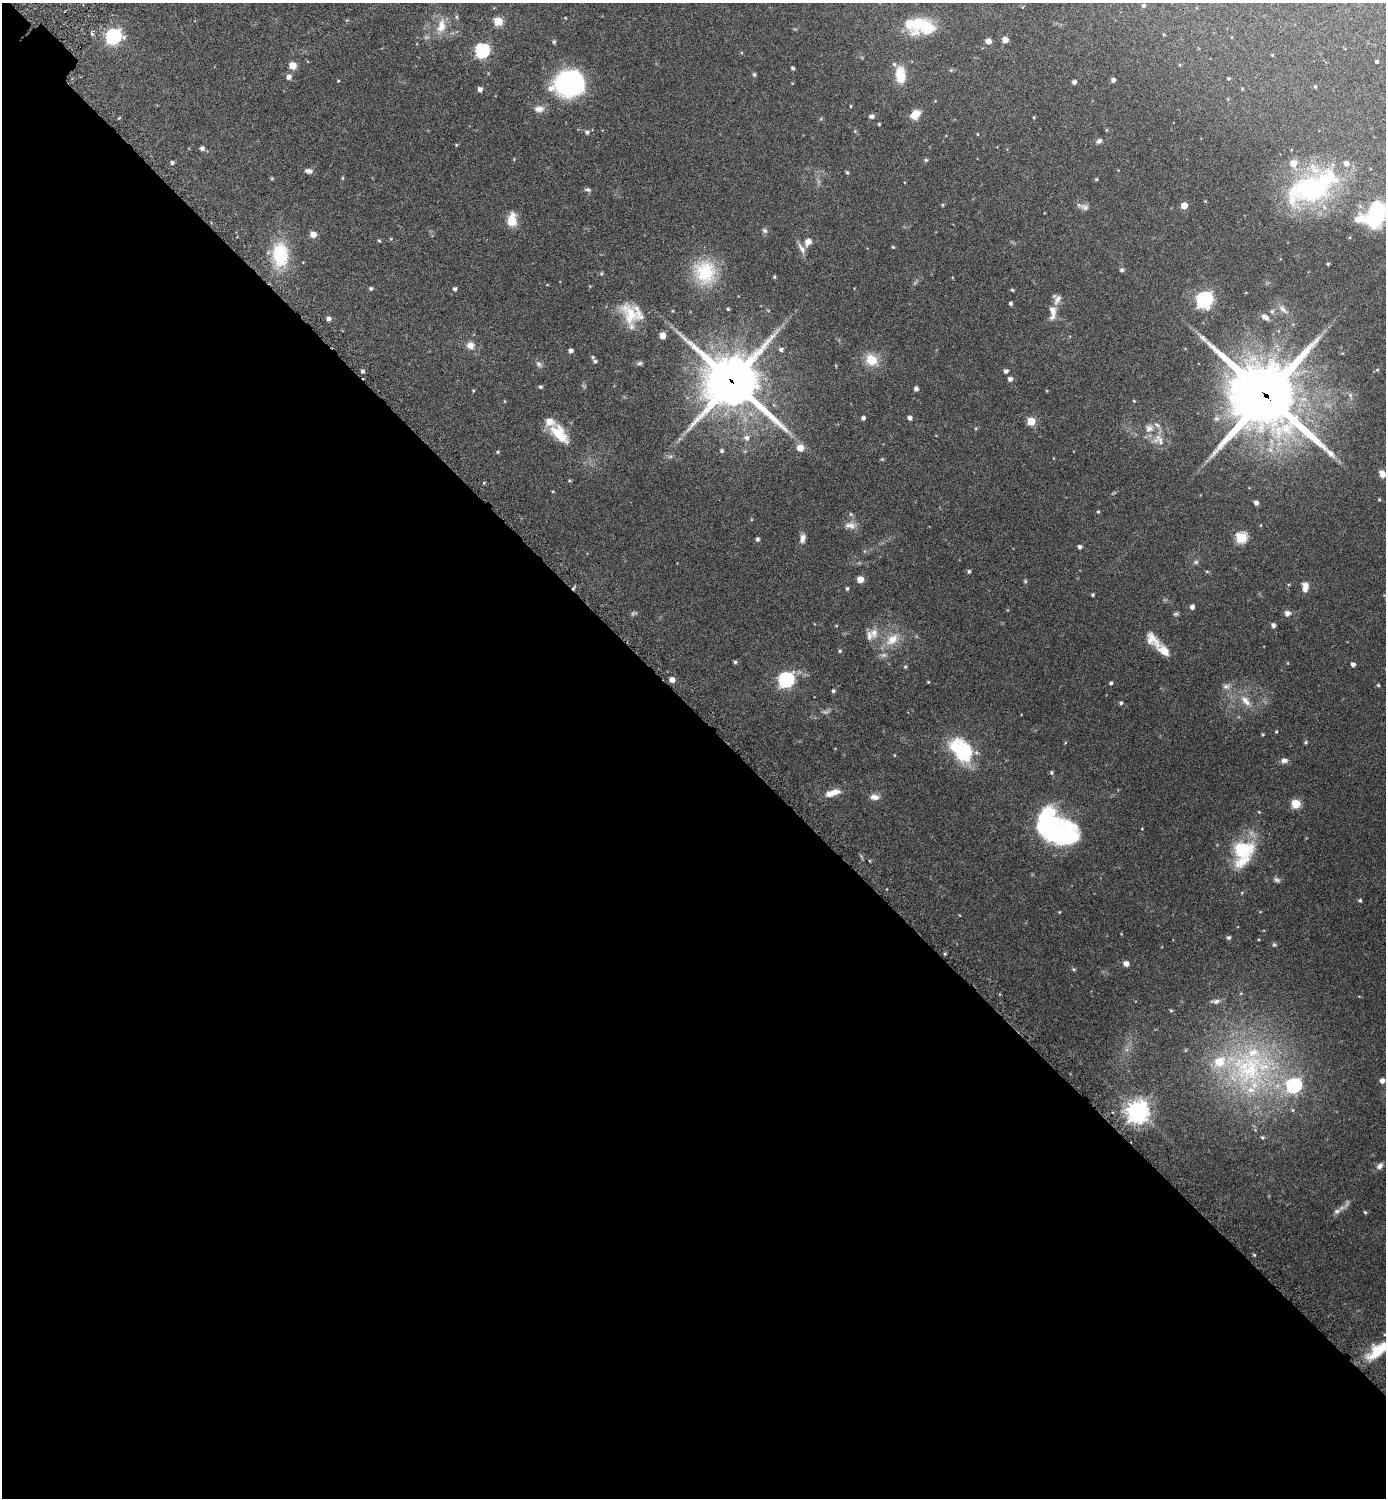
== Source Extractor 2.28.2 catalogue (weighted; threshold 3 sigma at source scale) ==
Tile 14 of 4 x 4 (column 2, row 4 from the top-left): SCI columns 1711-3094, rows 29-1524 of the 6046 x 6043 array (HDU 1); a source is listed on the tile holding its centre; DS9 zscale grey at full resolution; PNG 1388 x 1500 px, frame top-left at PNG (2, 3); no overlay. Shown black and unused: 53% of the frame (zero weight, under 3 of 6 exposures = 1% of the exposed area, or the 3 px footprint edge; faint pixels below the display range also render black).
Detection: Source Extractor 2.28.2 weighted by HDU 2 'WHT'; one run over the whole footprint, this tile lists its part. Background 0.075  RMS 0.0036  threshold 0.0146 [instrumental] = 3 sigma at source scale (4.09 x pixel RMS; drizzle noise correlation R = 1.36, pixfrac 0.8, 0.05/0.05 arcsec/px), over >= 5 px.
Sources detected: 204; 5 too faint to see at this stretch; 2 inside a brighter object's white glare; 1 cosmic-ray / hot-pixel residue — not listed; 18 inside a brighter listed object's ellipse — not listed separately; the other 178 listed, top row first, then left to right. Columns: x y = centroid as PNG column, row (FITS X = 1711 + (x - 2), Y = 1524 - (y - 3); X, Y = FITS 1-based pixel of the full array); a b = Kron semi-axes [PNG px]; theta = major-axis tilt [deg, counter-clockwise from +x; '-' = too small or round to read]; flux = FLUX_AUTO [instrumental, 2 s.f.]
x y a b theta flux
1144 6 4 4 - 0.53
498 21 5 5 - 12
441 26 19 11 76 4
924 26 29 20 -4 12
113 36 7 6 - 68
1005 40 5 5 - 2.7
988 41 5 5 - 1.9
554 42 4 4 - 0.45
482 50 6 6 - 51
1272 55 4 3 - 0.23
1377 61 3 3 - 0.43
292 65 5 5 - 5.8
1180 65 5 3 - 0.25
793 68 4 3 - 0.59
754 74 4 4 - 0.54
900 75 20 11 -84 6.5
289 77 6 5 - 1.3
1228 79 3 3 - 0.35
1113 80 5 5 - 0.78
338 81 3 3 - 0.22
1074 82 4 4 - 0.83
569 84 24 20 5 60
1315 87 4 3 - 0.34
480 89 5 4 - 1.2
851 106 5 3 - 0.24
539 109 14 8 8 1.9
915 115 11 8 46 3.9
872 116 6 5 - 1
1034 117 4 3 - 0.27
879 124 3 3 - 0.34
855 131 5 4 - 0.32
587 132 6 5 - 0.79
977 134 4 3 - 0.22
1099 141 7 6 - 0.92
456 145 4 3 - 0.31
202 148 5 5 - 0.96
514 159 5 4 - 0.24
926 160 5 5 - 0.43
172 163 4 4 - 0.6
308 171 9 6 -8 1.1
847 172 5 4 - 0.44
272 178 4 4 - 0.34
343 178 5 3 - 0.3
1096 179 4 4 - 0.29
1311 188 57 33 17 45
588 190 10 5 -9 0.65
942 205 4 4 - 0.29
1184 206 5 5 - 3.9
1085 207 12 8 -24 1.4
1376 214 23 14 71 31
1359 219 16 10 6 2.9
512 220 16 10 88 4.3
765 231 8 6 -43 0.69
313 234 6 6 - 2.1
391 239 5 3 - 0.24
379 241 5 3 - 0.32
808 242 9 7 50 2
893 247 3 3 - 0.35
802 249 17 6 -59 1.6
280 255 32 21 -86 14
1328 264 4 3 - 0.4
1122 270 5 5 - 0.68
705 272 32 28 -76 14
774 277 4 4 - 0.32
371 288 4 4 - 0.57
455 289 4 4 - 0.7
1012 290 4 3 - 0.3
1057 299 15 8 64 1.6
1204 299 7 7 - 83
1010 303 4 3 - 0.7
728 309 3 3 - 0.33
1283 309 17 6 -48 1.7
1052 310 15 9 -63 2.2
1272 311 6 6 - 0.67
630 315 34 17 -70 7.9
1265 317 9 6 -33 1.5
328 319 4 4 - 1
662 336 5 5 - 3.6
470 345 11 10 - 2
781 349 5 5 - 0.78
570 351 4 4 - 1.1
871 360 12 10 -42 6.4
595 361 5 4 - 0.53
639 363 9 5 17 0.59
539 364 9 6 -59 0.88
1377 370 5 3 - 0.3
363 371 5 4 - 0.59
1006 371 5 5 - 0.73
1010 379 5 5 - 1.1
732 381 21 19 -29 1300
540 387 4 4 - 0.5
916 389 4 4 - 1
473 391 4 4 - 0.25
1350 395 6 6 - 0.74
1266 396 28 24 -43 1900
505 401 5 3 - 0.23
1134 401 4 3 - 0.26
863 418 4 4 - 0.86
910 418 4 4 - 1
1031 421 5 5 - 8.9
976 428 5 4 - 0.29
1149 428 12 10 49 2.3
559 434 29 14 -50 7.6
746 438 8 7 - 1.2
1160 441 16 8 -75 2.4
800 448 6 6 - 3.4
721 451 5 5 - 0.62
497 452 5 4 - 0.34
1382 474 8 6 -59 1.9
553 492 4 3 - 0.26
1379 499 4 4 - 0.28
1256 503 4 4 - 1.2
1098 512 4 4 - 0.3
850 525 15 9 -8 2.1
1261 525 5 3 - 0.21
1241 537 6 6 - 23
802 538 12 7 78 1.5
757 539 5 4 - 0.74
1080 547 4 4 - 0.82
1196 562 7 6 - 0.62
969 571 4 4 - 0.54
1207 571 6 4 -1 0.33
860 579 5 5 - 3.3
1025 581 5 4 - 0.34
1305 587 12 7 87 2.2
847 588 4 4 - 0.52
1092 595 3 3 - 0.41
1192 607 6 5 - 0.83
633 613 9 5 13 0.55
1287 613 8 7 - 1.2
1273 625 5 4 - 1
874 633 16 10 -86 2.8
892 639 21 13 43 5.6
1153 640 25 12 -47 4.1
840 651 4 4 - 0.39
735 662 4 4 - 0.54
1287 663 5 3 - 0.23
1353 664 4 4 - 1.1
905 667 5 4 - 0.4
786 679 7 6 - 70
672 680 5 5 - 1.7
928 682 3 3 - 0.25
1111 683 3 3 - 0.53
1378 685 4 4 - 0.36
1226 686 10 8 0 1.3
833 691 5 4 - 0.55
1246 701 19 9 -46 3.1
1121 703 5 4 - 0.56
1276 732 3 3 - 0.29
1263 734 4 4 - 0.29
1306 742 5 4 - 0.38
961 750 34 20 -50 18
1284 760 9 7 6 1.2
1051 772 6 5 - 0.47
832 793 20 8 17 3.5
875 797 12 8 -3 1.8
1296 804 5 5 - 12
1259 812 4 3 - 0.23
1142 829 4 3 - 0.2
1056 830 29 19 58 27
1243 852 29 20 74 18
1277 880 9 6 -18 0.78
1360 900 4 4 - 0.48
1228 937 6 5 - 0.64
945 954 4 4 - 0.36
1126 963 5 5 - 1.8
1073 969 5 4 - 0.4
1241 993 5 3 - 0.27
1215 1001 13 5 3 1
1171 1010 4 4 - 0.32
1250 1068 71 61 8 67
1382 1081 5 5 - 1.3
1137 1111 8 8 - 240
1262 1137 6 5 - 0.39
1380 1166 9 6 47 1.2
1337 1211 11 7 28 1.3
1365 1212 5 4 - 0.39
1378 1351 31 12 40 8
Overlapping masked pixels (flux is a lower limit): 2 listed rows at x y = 732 381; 1266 396
Isophote crosses this tile's border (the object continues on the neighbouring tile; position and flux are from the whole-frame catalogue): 1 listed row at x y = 1376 214